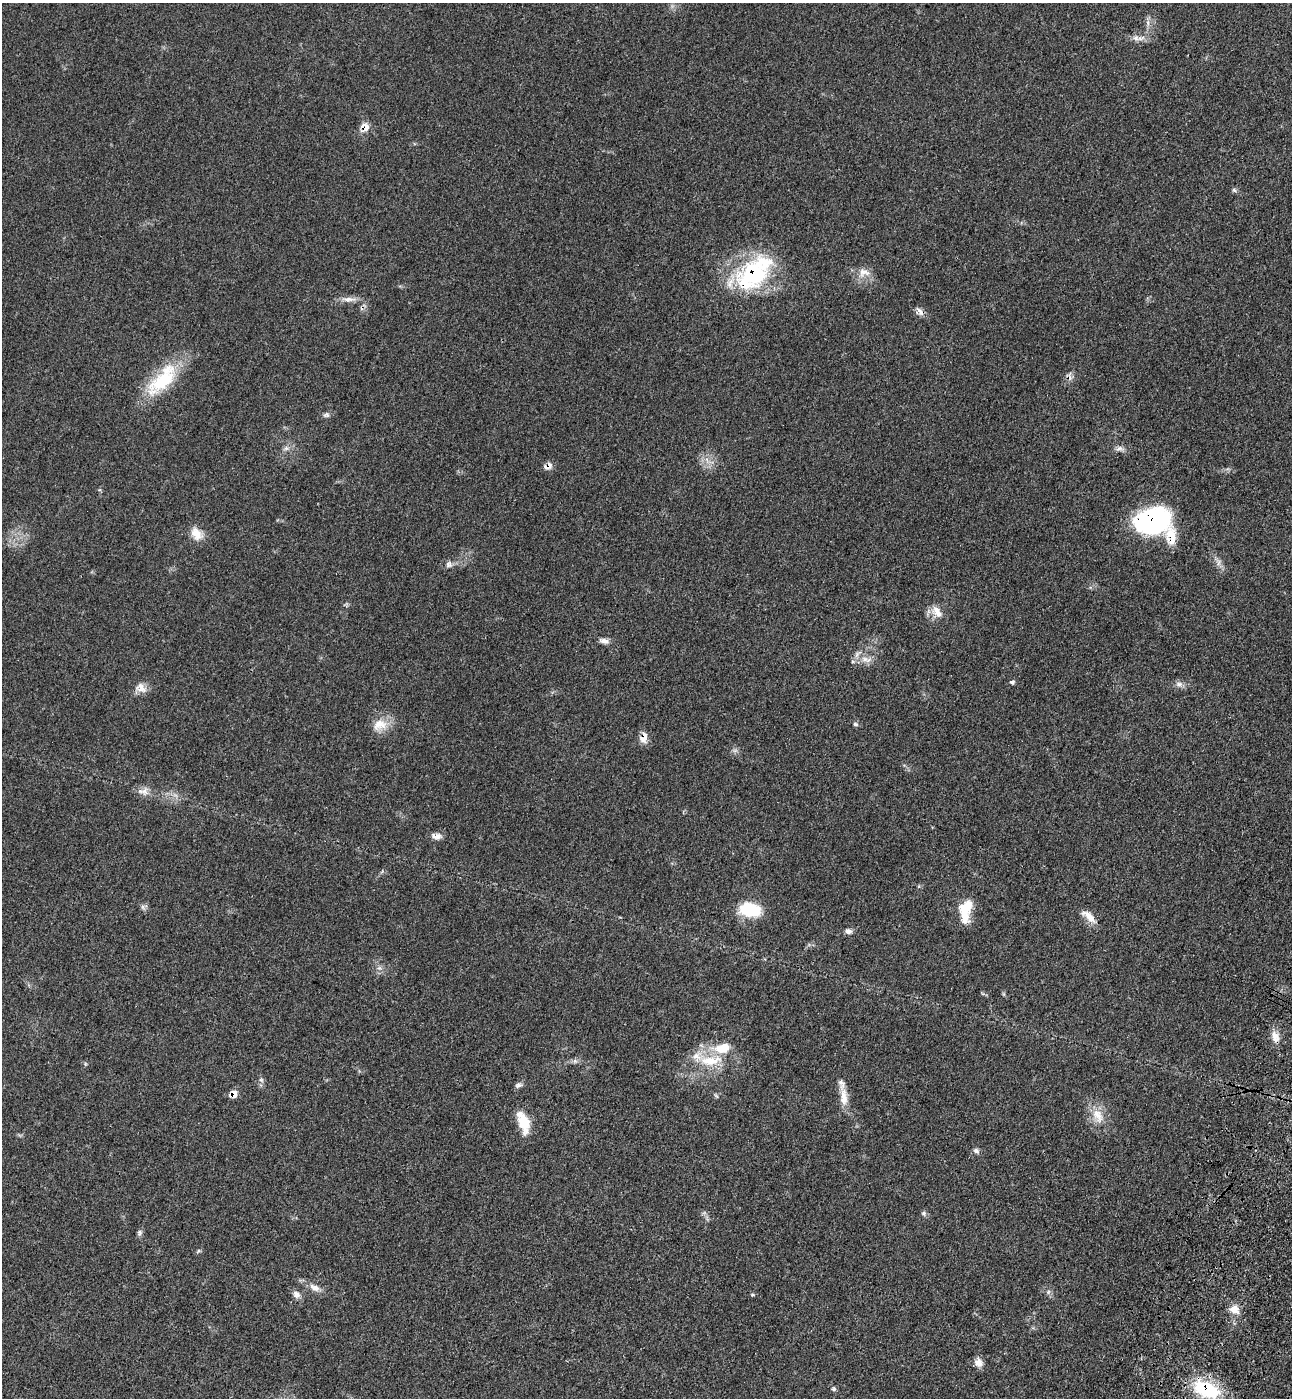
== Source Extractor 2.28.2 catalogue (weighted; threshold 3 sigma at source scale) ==
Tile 6 of 4 x 4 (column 2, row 2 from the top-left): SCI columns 1666-2955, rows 2852-4247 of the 5774 x 5700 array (HDU 1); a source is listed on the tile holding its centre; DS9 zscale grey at full resolution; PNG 1294 x 1400 px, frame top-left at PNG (2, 3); no overlay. Shown black and unused: <1% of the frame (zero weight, under 3 of 4 exposures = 6% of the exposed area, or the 3 px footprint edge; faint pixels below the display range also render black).
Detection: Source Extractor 2.28.2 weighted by HDU 2 'WHT'; one run over the whole footprint, this tile lists its part. Background 0.0713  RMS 0.0055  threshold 0.0245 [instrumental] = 3 sigma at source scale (4.5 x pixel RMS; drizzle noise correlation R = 1.50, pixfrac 1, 0.05/0.05 arcsec/px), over >= 5 px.
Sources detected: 64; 1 cosmic-ray / hot-pixel residue — not listed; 7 inside a brighter listed object's ellipse — not listed separately; the other 56 listed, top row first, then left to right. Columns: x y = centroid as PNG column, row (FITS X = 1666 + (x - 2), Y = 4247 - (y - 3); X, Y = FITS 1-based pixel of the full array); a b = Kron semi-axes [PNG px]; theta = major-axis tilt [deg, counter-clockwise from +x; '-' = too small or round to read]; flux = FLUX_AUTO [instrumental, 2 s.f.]
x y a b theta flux
1148 23 8 4 -89 1.7
1136 38 9 7 -14 2.5
365 127 15 13 78 4.5
1234 190 8 5 -37 1.1
864 272 18 12 -4 5.8
753 273 53 33 40 61
349 299 22 6 -1 4
920 311 15 6 -52 2.6
162 380 52 21 47 32
327 415 8 7 - 1.5
286 448 6 6 - 1.5
1119 449 11 6 16 2.1
549 465 11 6 -84 2
1153 521 38 26 14 73
196 534 19 12 -58 6.8
1218 563 10 5 89 1.8
449 564 10 6 -44 1.8
937 610 18 11 -5 5.1
605 641 11 7 -22 2.6
866 659 18 7 -9 4.9
1012 682 6 5 - 1.2
1179 684 8 7 - 2.1
141 688 16 9 -56 4.2
855 724 7 5 -16 1.1
380 725 21 16 20 8.8
644 737 16 9 79 4.2
735 750 7 4 19 1.2
143 791 18 9 -5 4.1
436 836 14 7 -3 3.1
143 907 7 4 -89 1.2
965 909 25 15 65 12
750 910 26 16 -9 19
1089 916 22 8 -41 5.7
848 931 8 6 -23 2.1
379 968 7 6 - 1.6
1275 1037 17 10 -72 4.6
710 1060 37 14 5 18
575 1061 7 5 -45 1.2
261 1080 7 5 -30 1
519 1085 11 5 11 1.6
234 1094 8 7 - 4.7
844 1097 24 9 -89 6.9
1098 1115 23 13 -63 9.4
524 1123 24 14 -75 12
976 1151 8 6 -20 1.5
924 1213 7 6 - 1.1
140 1233 9 6 86 1.3
199 1251 6 4 -17 0.66
315 1288 15 8 -28 4.2
1048 1292 6 5 - 1
296 1294 12 9 -45 2.7
752 1295 5 3 - 0.62
1234 1309 13 11 -26 5
978 1363 11 10 - 3.8
834 1389 6 5 - 0.98
1207 1389 31 17 -24 35
Overlapping masked pixels (flux is a lower limit): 7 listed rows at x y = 365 127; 753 273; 549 465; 1153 521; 644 737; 234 1094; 1207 1389